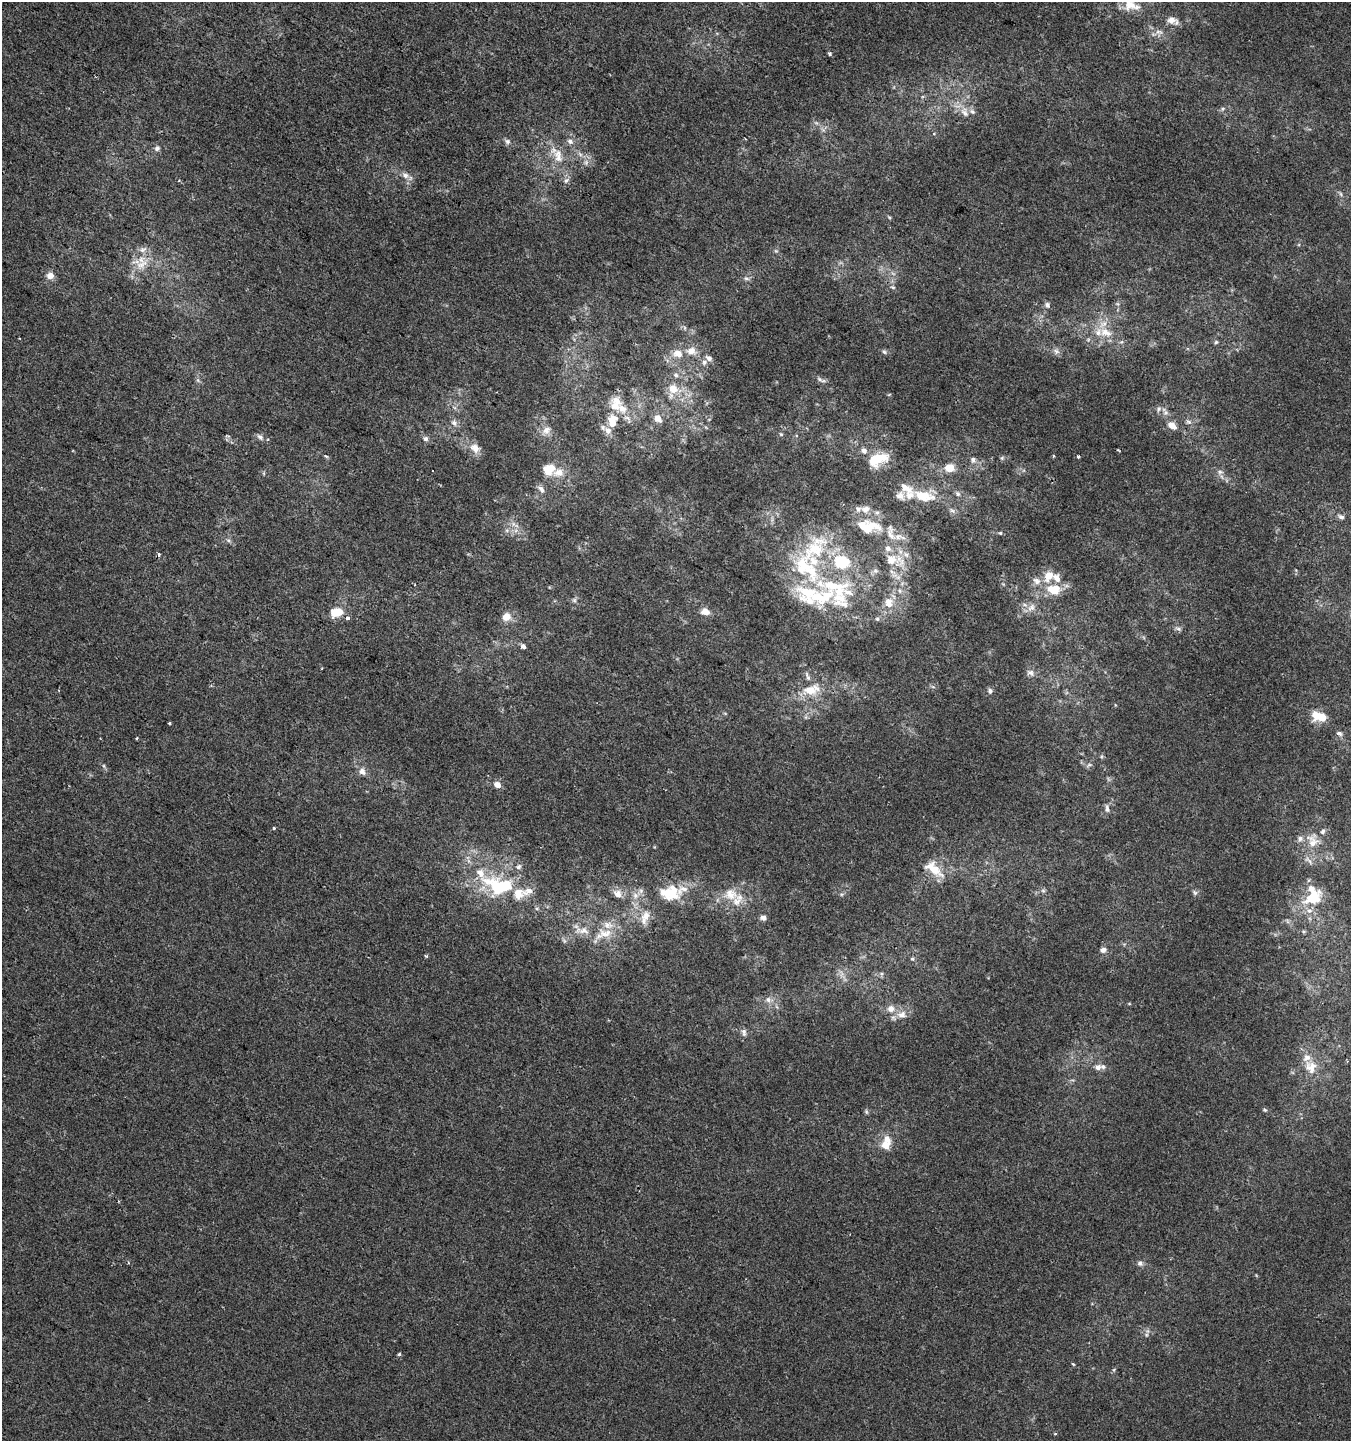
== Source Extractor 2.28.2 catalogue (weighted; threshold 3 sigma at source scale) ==
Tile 11 of 4 x 4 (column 3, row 3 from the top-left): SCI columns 2963-4311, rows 1439-2877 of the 5859 x 5761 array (HDU 1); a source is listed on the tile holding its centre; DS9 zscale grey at full resolution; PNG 1353 x 1443 px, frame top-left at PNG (2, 2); no overlay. Shown black and unused: <1% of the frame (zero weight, under 2 of 3 exposures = <1% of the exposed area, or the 3 px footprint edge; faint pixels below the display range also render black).
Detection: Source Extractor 2.28.2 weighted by HDU 2 'WHT'; one run over the whole footprint, this tile lists its part. Background -0.00106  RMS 0.0042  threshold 0.019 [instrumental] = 3 sigma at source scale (4.5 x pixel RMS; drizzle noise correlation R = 1.50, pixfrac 1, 0.0396/0.0396 arcsec/px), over >= 5 px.
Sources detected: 176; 3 cosmic-ray / hot-pixel residue — not listed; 45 inside a brighter listed object's ellipse — not listed separately; the other 128 listed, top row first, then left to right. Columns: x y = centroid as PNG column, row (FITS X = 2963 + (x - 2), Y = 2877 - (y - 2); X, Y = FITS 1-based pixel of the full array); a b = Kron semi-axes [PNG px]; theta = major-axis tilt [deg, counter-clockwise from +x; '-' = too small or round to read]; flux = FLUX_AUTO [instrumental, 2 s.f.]
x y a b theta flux
1130 4 19 14 46 6.6
1171 20 12 9 -2 3.2
1159 32 12 5 -13 1.8
830 54 3 3 - 1.4
1223 109 7 4 46 0.78
964 112 15 9 -61 4
507 141 8 7 - 1.3
570 141 8 7 - 1.7
157 148 8 6 28 1.2
580 154 8 5 -45 1.3
558 156 22 12 -78 7.2
586 162 8 5 79 1.4
405 175 10 8 -27 2.4
566 181 8 5 62 1.4
1341 194 7 4 -71 0.71
143 250 12 6 29 2.1
776 251 6 4 -43 0.64
142 264 19 11 30 6.5
50 276 9 8 - 2.9
746 278 8 5 -6 1.1
893 287 6 5 - 0.73
1047 305 7 6 - 1.4
1106 332 21 11 -20 7.3
1216 342 5 5 - 0.68
691 351 12 9 -5 4.1
1056 351 9 6 -27 1.5
884 352 7 5 -48 0.87
678 353 12 10 -12 4.7
709 358 8 6 -34 1.8
704 362 8 6 47 1.4
676 375 8 7 - 1.4
820 379 9 5 -38 1.1
673 389 11 10 - 6
622 409 15 11 -27 5.5
1165 412 14 6 -57 2.1
658 418 10 8 -37 3.3
612 422 19 11 -76 6.1
1188 422 8 4 -9 0.92
454 423 9 8 - 1.8
1172 425 8 6 -37 4.1
546 430 12 10 40 2.9
781 434 5 4 - 0.53
260 437 10 6 -43 1.5
425 439 7 7 - 1.3
475 448 15 11 -48 4
1118 450 4 3 - 0.33
864 451 8 7 - 1.8
326 456 6 3 -19 0.53
1053 456 4 3 - 0.44
1078 456 3 3 - 3
1002 458 6 5 - 0.74
878 459 21 11 19 14
973 460 7 7 - 1.5
950 468 7 6 - 7.7
547 471 14 8 -61 4.9
1220 472 8 6 10 1.2
559 473 13 9 11 4.4
541 489 11 6 -52 1.9
958 494 8 6 -46 1.2
923 496 33 12 -13 13
877 512 7 6 - 1.2
1341 517 10 6 -25 1.4
866 528 23 17 -34 12
1000 533 4 4 - 0.46
890 535 22 12 -73 7.3
228 540 6 4 -19 0.76
892 560 26 16 5 11
1048 576 15 11 56 6
835 587 73 35 -24 62
1054 589 19 12 -1 9.3
900 591 8 6 -71 1.6
574 600 7 6 - 0.95
1031 607 13 9 44 3.1
705 612 10 7 -4 3.9
334 613 11 11 - 5.4
506 616 9 8 - 4.4
347 618 5 4 - 1.5
1178 629 9 4 -18 1.1
523 646 4 3 - 4.4
1030 673 12 8 -23 1.9
808 676 15 5 -68 1.8
933 687 6 4 -19 0.65
811 690 24 13 17 10
990 691 8 6 -85 1.1
1319 716 17 9 -17 9.1
170 724 3 3 - 1
1339 733 7 6 - 1.2
137 738 4 3 - 0.43
1089 765 7 4 18 0.76
362 771 11 8 -67 2.4
497 785 6 5 - 3.2
1107 808 13 5 -87 1.5
274 828 3 3 - 1.5
1312 840 23 17 -78 9
518 867 9 6 35 1.4
934 869 26 12 -39 8.9
498 887 29 19 -48 23
528 891 17 9 25 3.9
1043 891 7 4 -1 0.8
672 892 24 19 65 12
1195 893 7 5 -54 0.97
618 894 12 9 -45 3.3
731 894 19 17 -26 8.3
635 895 9 8 - 2.6
1313 897 26 17 36 14
537 908 5 3 - 0.56
646 916 18 11 55 5.2
763 918 6 5 - 1.8
582 930 23 9 -3 5.6
605 933 22 13 2 8.4
1103 950 8 6 18 1.7
426 956 5 3 - 0.56
912 959 5 5 - 0.63
768 1000 8 8 - 2
891 1009 9 9 - 3.1
901 1015 13 9 14 3.8
744 1032 11 6 -88 1.6
1098 1067 9 8 - 2
1311 1067 19 17 -72 7.6
1265 1110 5 4 - 0.55
866 1112 7 4 -71 0.7
886 1145 14 12 1 4.7
128 1262 4 3 - 0.55
1140 1263 8 7 - 1.4
1146 1335 6 4 72 0.63
399 1354 4 3 - 0.82
1073 1364 4 3 - 0.45
1114 1370 6 3 -73 0.49
Isophote crosses this tile's border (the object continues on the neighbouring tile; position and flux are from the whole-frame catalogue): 1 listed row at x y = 1130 4